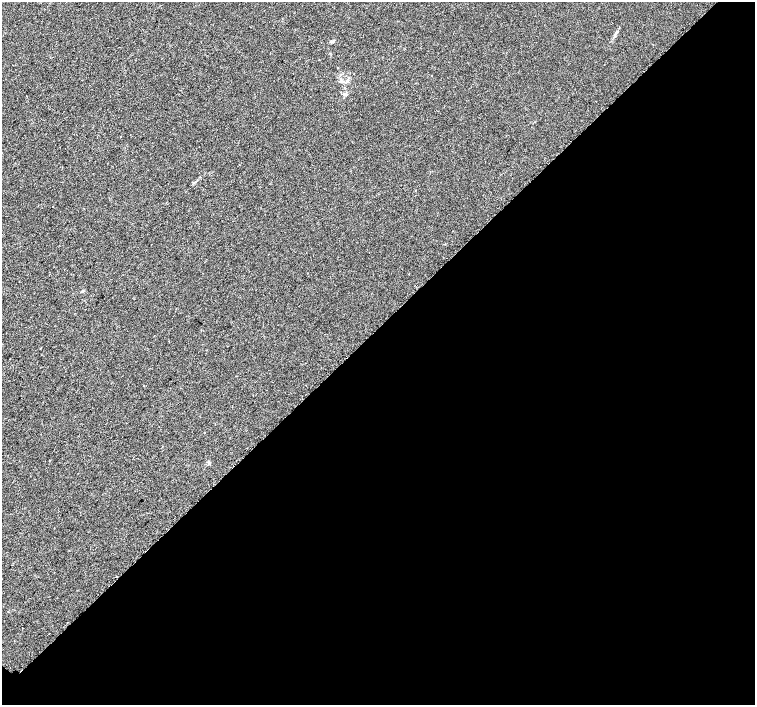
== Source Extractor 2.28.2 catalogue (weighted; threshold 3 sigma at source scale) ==
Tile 12 of 4 x 4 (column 4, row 3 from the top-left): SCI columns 4572-6077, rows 1613-3018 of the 6096 x 6087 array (HDU 1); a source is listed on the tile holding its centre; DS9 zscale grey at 2 x 2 block average (1 PNG px = mean of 2 x 2 image px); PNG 757 x 707 px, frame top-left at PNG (2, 2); no overlay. Shown black and unused: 54% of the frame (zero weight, under 2 of 3 exposures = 2% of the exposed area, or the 3 px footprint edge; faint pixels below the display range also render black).
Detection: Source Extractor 2.28.2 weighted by HDU 2 'WHT'; one run over the whole footprint, this tile lists its part. Background 0.00785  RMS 0.0056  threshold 0.0252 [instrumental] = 3 sigma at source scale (4.5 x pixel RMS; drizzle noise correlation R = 1.50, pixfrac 1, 0.0396/0.0396 arcsec/px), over >= 5 px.
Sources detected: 7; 2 cosmic-ray / hot-pixel residue — not listed; the other 5 listed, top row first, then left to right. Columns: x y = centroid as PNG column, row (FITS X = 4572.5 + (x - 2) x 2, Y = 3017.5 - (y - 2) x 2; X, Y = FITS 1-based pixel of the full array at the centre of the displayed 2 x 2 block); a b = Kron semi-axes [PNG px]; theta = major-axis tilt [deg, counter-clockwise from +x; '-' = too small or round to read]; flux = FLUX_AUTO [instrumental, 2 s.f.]
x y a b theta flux
338 67 2 2 - 0.63
341 81 4 4 - 2.2
347 81 6 3 56 2.2
345 94 4 2 - 1.3
83 291 4 3 - 1.5